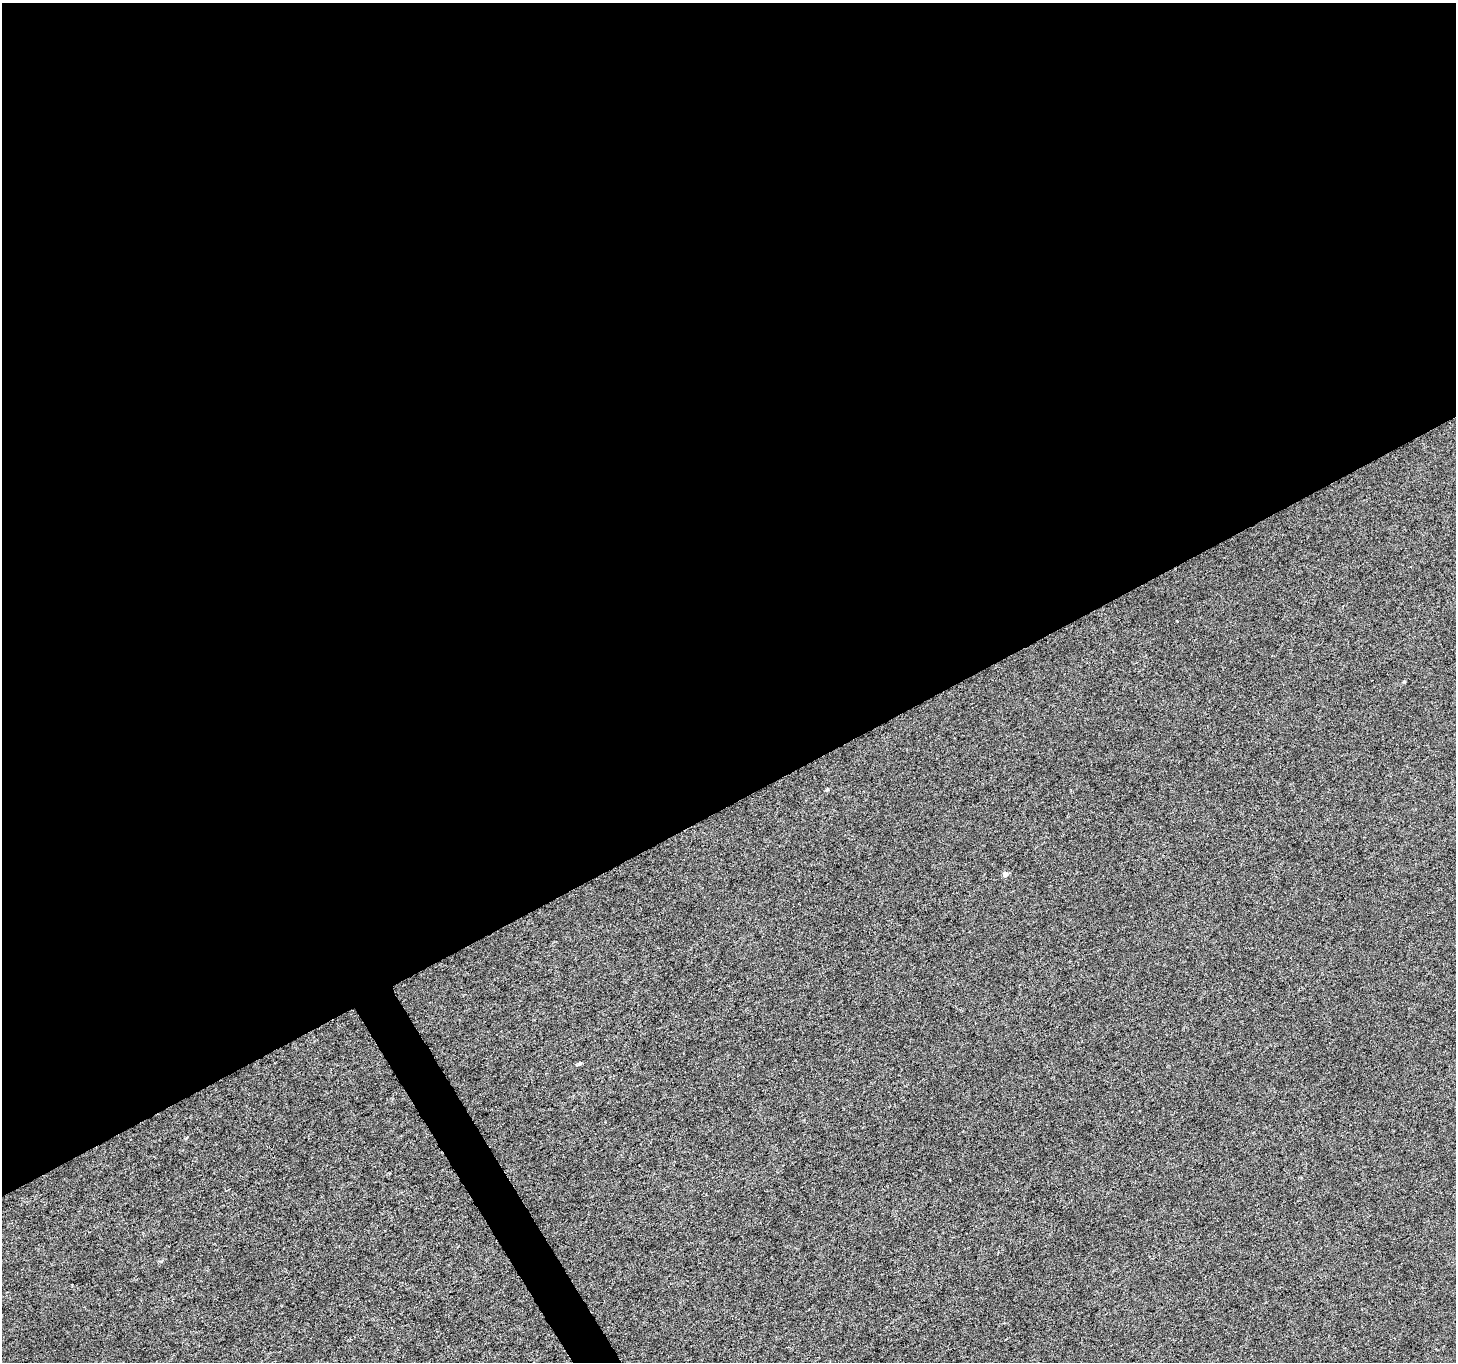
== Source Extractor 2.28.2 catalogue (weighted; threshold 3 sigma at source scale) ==
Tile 2 of 4 x 4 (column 2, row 1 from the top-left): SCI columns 1462-2915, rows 4251-5610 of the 5826 x 5721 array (HDU 1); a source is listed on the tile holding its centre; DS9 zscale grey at full resolution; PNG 1458 x 1364 px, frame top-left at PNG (2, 3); no overlay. Shown black and unused: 60% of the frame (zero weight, under 4 of 8 exposures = <1% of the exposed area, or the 3 px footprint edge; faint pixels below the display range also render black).
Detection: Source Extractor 2.28.2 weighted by HDU 2 'WHT'; one run over the whole footprint, this tile lists its part. Background 8.77e-04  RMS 0.0013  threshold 0.00533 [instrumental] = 3 sigma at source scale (4.09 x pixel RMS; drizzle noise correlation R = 1.36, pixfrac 0.8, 0.0396/0.0396 arcsec/px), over >= 5 px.
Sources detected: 4; all 4 listed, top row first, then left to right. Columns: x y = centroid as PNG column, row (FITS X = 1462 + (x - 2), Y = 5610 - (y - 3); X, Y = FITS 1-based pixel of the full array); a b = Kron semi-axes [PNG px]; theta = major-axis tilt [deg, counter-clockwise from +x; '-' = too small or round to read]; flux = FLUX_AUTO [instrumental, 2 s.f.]
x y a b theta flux
1404 681 4 4 - 0.13
827 789 6 4 61 0.17
1005 874 5 5 - 0.61
579 1064 6 4 37 0.2